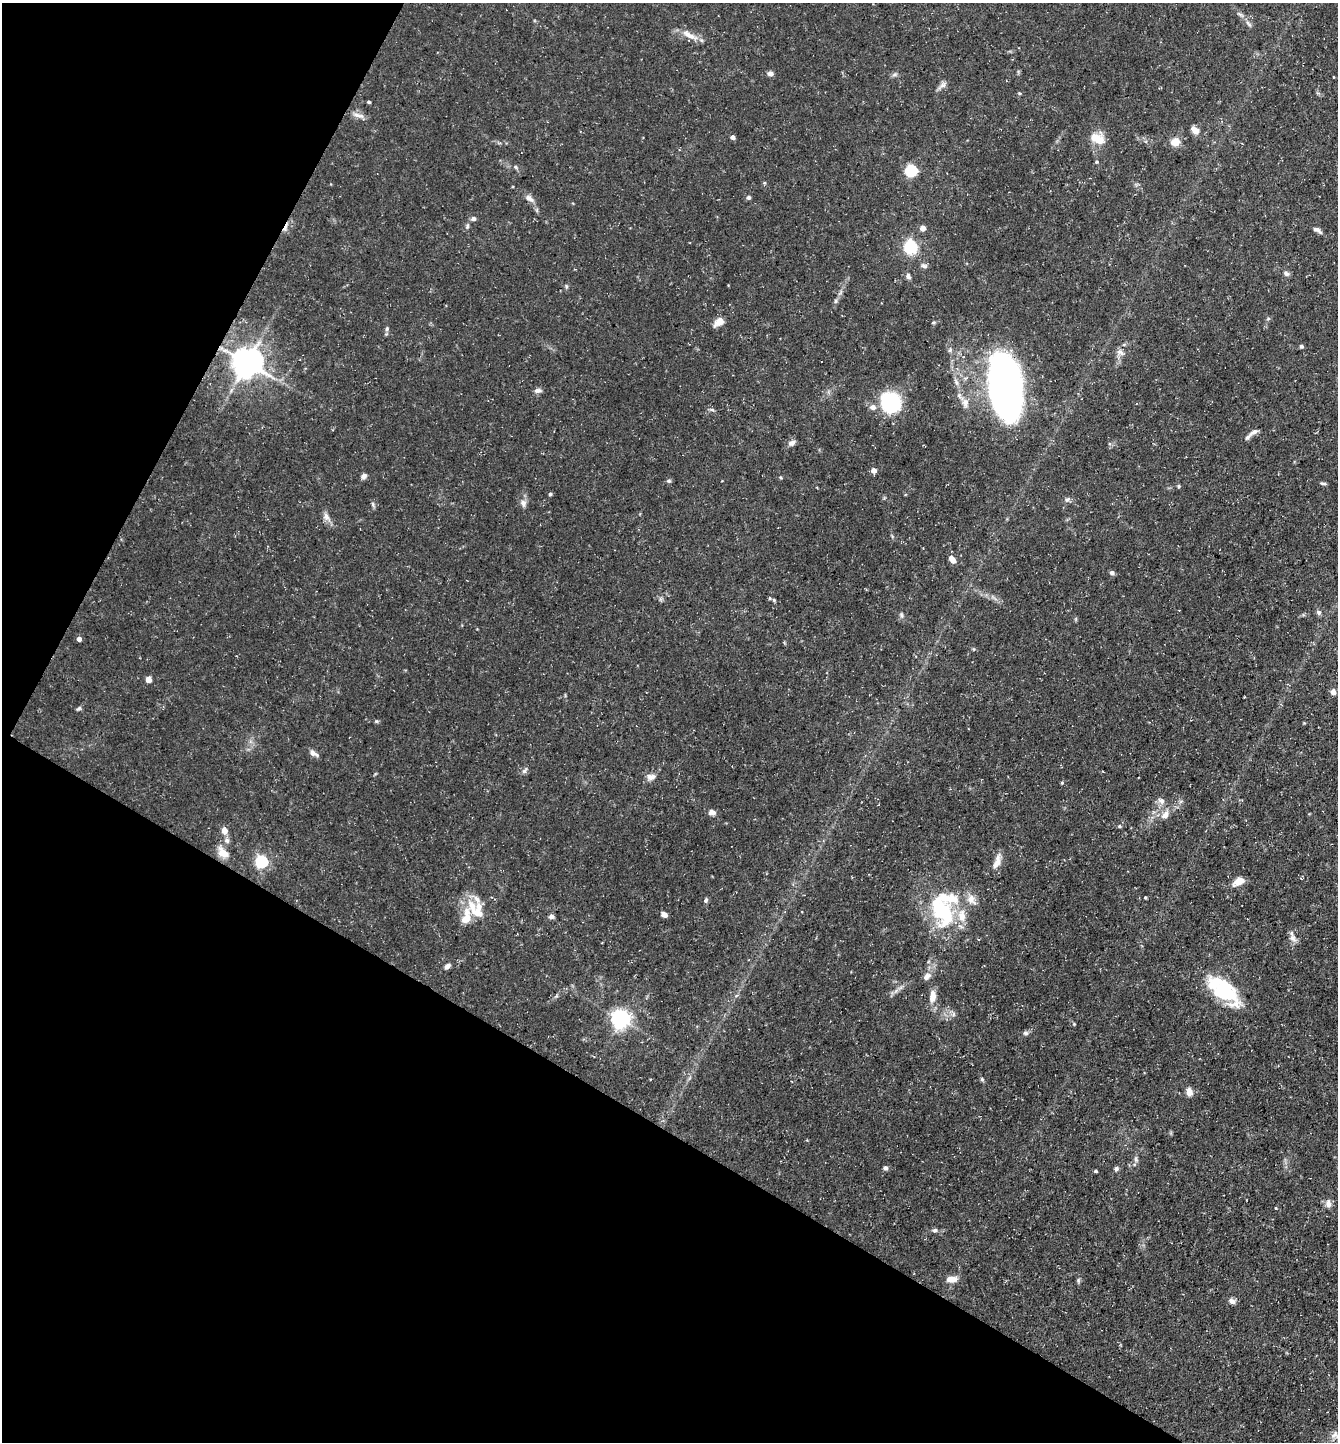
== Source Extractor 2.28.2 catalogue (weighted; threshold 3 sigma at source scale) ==
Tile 9 of 4 x 4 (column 1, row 3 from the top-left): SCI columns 145-1480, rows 1441-2880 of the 5770 x 5760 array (HDU 1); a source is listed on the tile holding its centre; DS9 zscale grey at full resolution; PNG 1340 x 1444 px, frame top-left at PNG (2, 3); no overlay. Shown black and unused: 30% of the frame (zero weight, under 3 of 5 exposures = <1% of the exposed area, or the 3 px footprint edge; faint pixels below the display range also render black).
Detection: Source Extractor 2.28.2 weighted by HDU 2 'WHT'; one run over the whole footprint, this tile lists its part. Background 0.0709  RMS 0.0045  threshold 0.0205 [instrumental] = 3 sigma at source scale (4.5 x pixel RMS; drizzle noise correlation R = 1.50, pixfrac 1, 0.05/0.05 arcsec/px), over >= 5 px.
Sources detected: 115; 1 inside a brighter object's white glare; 1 cosmic-ray / hot-pixel residue — not listed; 7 inside a brighter listed object's ellipse — not listed separately; the other 106 listed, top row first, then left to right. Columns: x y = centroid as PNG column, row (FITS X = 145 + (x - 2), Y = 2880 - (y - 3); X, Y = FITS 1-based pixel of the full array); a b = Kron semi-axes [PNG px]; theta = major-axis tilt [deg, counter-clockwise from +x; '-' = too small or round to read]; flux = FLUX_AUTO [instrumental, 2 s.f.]
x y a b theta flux
1248 24 11 4 -45 1.3
689 35 26 7 -28 5.1
770 73 7 5 -6 1.7
894 75 8 3 19 0.88
943 85 9 8 - 1.9
1019 93 4 3 - 0.47
369 102 3 3 - 0.71
359 115 19 5 -16 2.4
1195 130 9 6 -44 3.9
733 137 4 4 - 2.1
1097 138 19 11 -27 7.1
1175 142 12 10 12 4.1
1096 162 5 4 - 0.66
516 167 6 4 -60 0.69
911 171 6 5 - 57
764 183 5 3 - 0.44
749 197 5 5 - 1.1
530 198 14 6 -37 2.4
473 218 5 5 - 1.5
467 226 7 4 71 0.88
923 228 4 4 - 4.1
1317 230 13 5 -31 1.6
910 247 12 11 - 17
924 266 9 5 -15 1.2
1286 274 8 6 -31 1.3
908 276 8 6 -70 1.3
566 286 6 4 -79 0.67
836 301 6 4 89 0.71
1268 318 6 4 1 0.61
719 322 13 8 36 3.7
933 322 6 4 2 0.56
387 329 6 5 - 0.84
1301 346 5 5 - 0.8
1120 352 12 5 -34 1.8
247 362 9 8 - 810
1005 386 58 28 -81 230
537 391 9 6 1 1.5
890 402 17 15 -53 44
965 403 13 8 -90 3.2
873 407 7 6 - 2.4
712 410 7 5 -28 0.82
1253 432 16 6 30 2.3
792 443 9 6 22 2
874 470 4 4 - 3.3
364 476 7 5 31 1.9
781 478 4 4 - 0.5
669 481 6 5 - 0.8
1323 483 9 3 -5 0.7
1179 486 5 4 - 0.66
550 494 4 4 - 0.87
1067 500 7 5 51 1.1
523 503 11 7 -82 2.1
373 504 8 4 -72 0.88
326 517 13 8 -58 2.6
952 559 9 6 -54 3.1
1112 573 6 5 - 1.2
770 598 6 5 - 0.82
1319 612 7 5 -42 1
902 615 8 4 -81 0.9
79 639 4 4 - 2.3
974 649 5 3 - 0.43
148 679 5 4 - 5.2
1333 692 8 6 -68 1.8
79 708 7 4 35 0.79
376 721 6 4 -42 0.61
313 753 12 5 -32 2.2
525 770 10 4 54 1.1
651 777 12 8 12 2.6
1062 783 5 4 - 0.55
1161 801 11 7 -34 2
712 812 8 6 -5 2.3
1165 815 11 8 62 3.2
1120 826 4 4 - 0.6
224 831 8 6 -69 3.6
227 840 8 7 - 1.7
223 853 17 10 -42 5.3
261 862 6 5 - 68
997 862 22 8 71 3.9
1238 882 14 8 28 4.4
1145 897 3 3 - 0.52
971 899 17 10 -57 4
706 900 6 5 - 1
942 910 46 26 -65 39
664 914 7 5 -34 2.1
551 916 7 5 -3 1.3
466 917 44 11 67 10
1293 939 11 5 -45 1.9
447 966 8 5 40 1.8
927 976 11 8 42 2.5
1224 991 39 19 -43 32
933 996 15 8 82 4.9
620 1019 6 6 - 240
1074 1024 5 4 - 0.46
1026 1033 7 5 -2 1.1
982 1079 5 4 - 0.59
1189 1092 10 7 -80 2.9
1136 1159 9 4 -82 1.1
885 1168 5 5 - 1.2
1116 1169 6 5 - 0.95
1095 1171 4 3 - 0.68
1328 1204 10 7 -80 2.4
1276 1208 3 3 - 0.37
935 1230 7 5 2 1.1
952 1279 13 7 4 3.9
1078 1280 7 5 83 0.78
1232 1301 8 6 -48 2